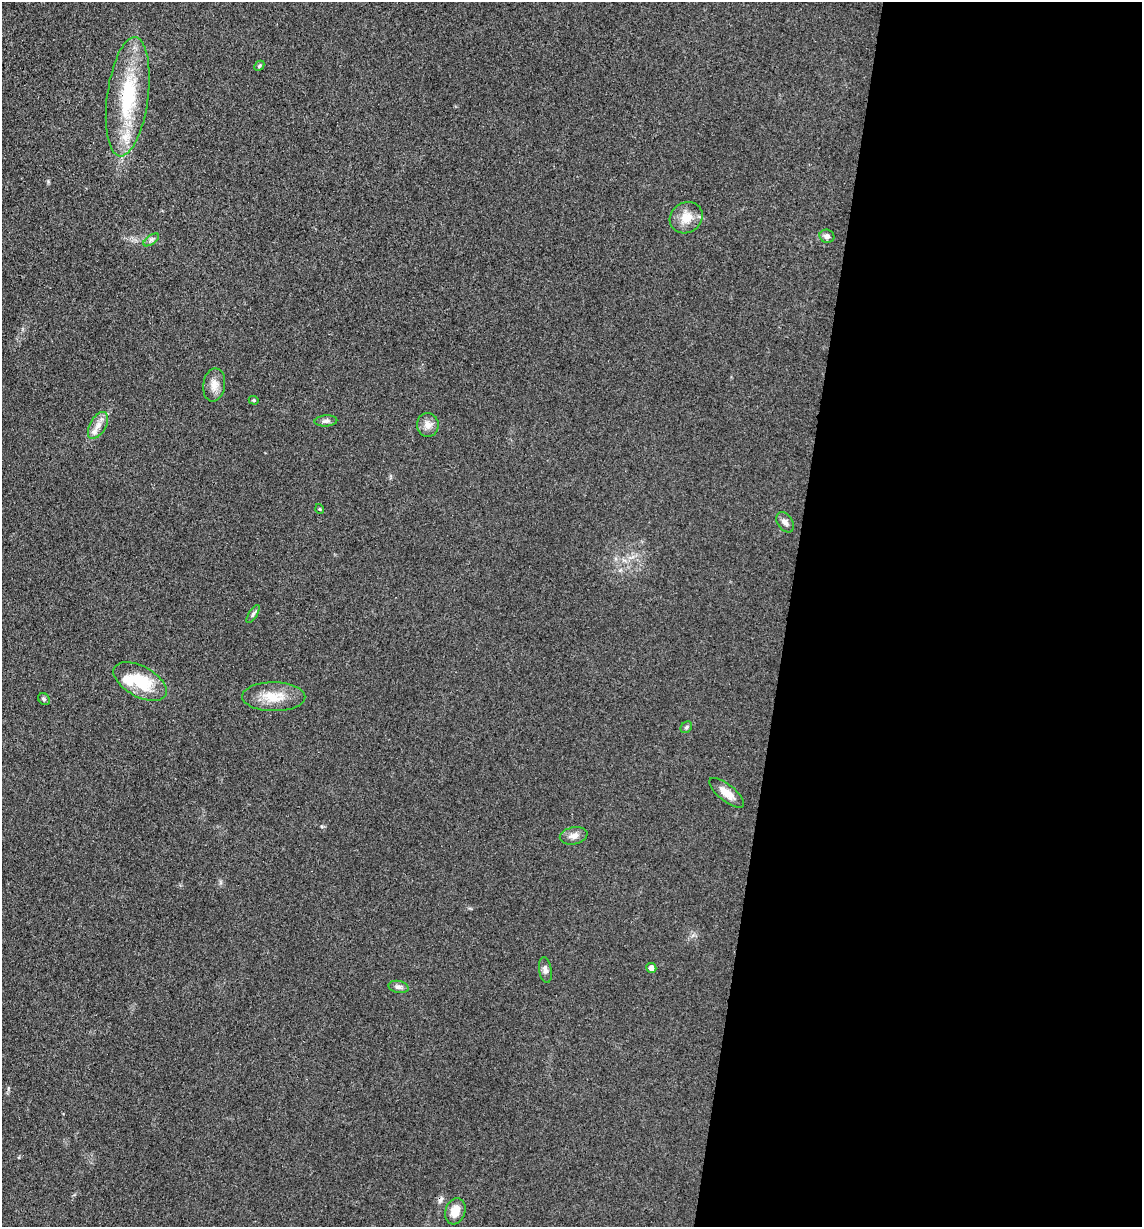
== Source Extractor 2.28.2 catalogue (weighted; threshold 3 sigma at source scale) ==
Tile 12 of 4 x 4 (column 4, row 3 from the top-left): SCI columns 3666-4805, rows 1231-2455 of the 4932 x 4909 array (HDU 1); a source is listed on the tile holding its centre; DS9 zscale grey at full resolution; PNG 1144 x 1229 px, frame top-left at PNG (2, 2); each listed source drawn as its Kron ellipse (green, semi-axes under 4 px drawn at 4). Shown black and unused: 31% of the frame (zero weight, under 3 of 4 exposures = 1% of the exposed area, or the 3 px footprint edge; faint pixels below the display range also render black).
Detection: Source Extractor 2.28.2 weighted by HDU 2 'WHT'; one run over the whole footprint, this tile lists its part. Background 0.103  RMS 0.0072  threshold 0.0324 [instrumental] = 3 sigma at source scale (4.5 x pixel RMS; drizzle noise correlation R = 1.50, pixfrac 1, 0.05/0.05 arcsec/px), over >= 5 px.
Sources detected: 26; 1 cosmic-ray / hot-pixel residue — neither listed nor drawn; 2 inside a brighter listed object's ellipse — not listed separately; the other 23 listed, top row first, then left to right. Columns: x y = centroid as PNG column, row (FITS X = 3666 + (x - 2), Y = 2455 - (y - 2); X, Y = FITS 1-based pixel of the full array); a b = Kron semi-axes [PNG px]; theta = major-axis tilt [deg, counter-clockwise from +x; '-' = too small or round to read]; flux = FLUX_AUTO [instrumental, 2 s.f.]
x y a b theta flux
259 66 6 4 46 0.98
128 97 60 20 82 56
686 218 17 15 35 11
827 236 7 6 - 2.6
151 240 9 4 35 1.8
214 385 16 11 81 6.4
254 400 5 4 - 0.87
326 421 11 5 5 2.3
98 425 15 8 60 5.6
428 425 12 11 - 5
320 509 5 3 - 0.61
785 522 11 7 -55 3
253 614 10 4 58 1.6
140 681 29 15 -29 30
274 697 31 14 -1 16
44 699 6 5 - 1.2
686 727 6 5 - 1.3
726 793 21 8 -39 8.1
574 836 14 8 11 4.7
651 968 5 5 - 3.3
545 970 13 6 -81 2.9
398 987 10 6 -11 2.7
455 1211 13 10 72 8.7